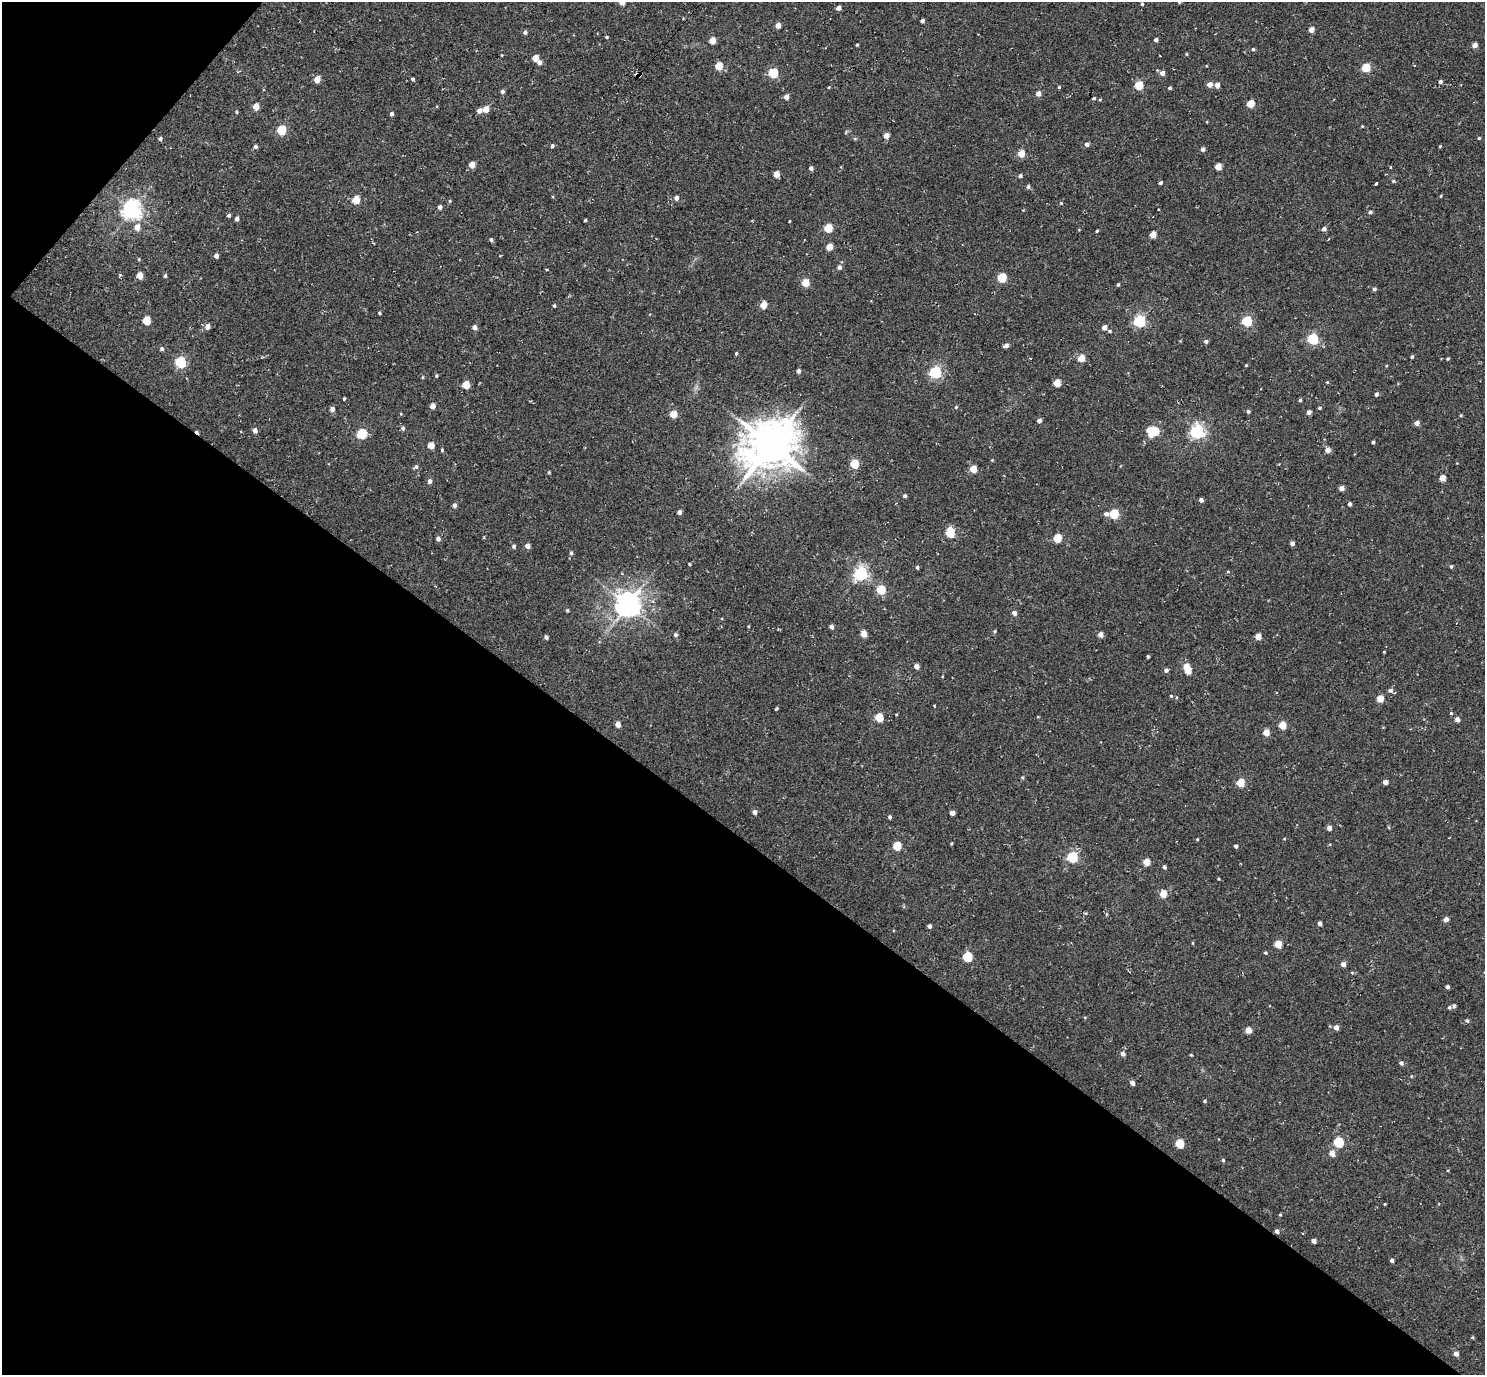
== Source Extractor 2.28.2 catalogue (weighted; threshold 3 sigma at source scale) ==
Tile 9 of 4 x 4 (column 1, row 3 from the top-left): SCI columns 40-1522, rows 1571-2943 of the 5972 x 5985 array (HDU 1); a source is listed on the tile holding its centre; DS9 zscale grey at full resolution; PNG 1487 x 1377 px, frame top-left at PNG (2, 2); no overlay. Shown black and unused: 41% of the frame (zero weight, under 2 of 3 exposures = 3% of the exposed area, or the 3 px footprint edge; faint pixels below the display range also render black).
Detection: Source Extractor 2.28.2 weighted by HDU 2 'WHT'; one run over the whole footprint, this tile lists its part. Background 0.0401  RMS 0.011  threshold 0.0506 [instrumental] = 3 sigma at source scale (4.5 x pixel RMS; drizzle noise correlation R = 1.50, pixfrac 1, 0.05/0.05 arcsec/px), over >= 5 px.
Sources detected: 249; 3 cosmic-ray / hot-pixel residue — not listed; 1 inside a brighter listed object's ellipse — not listed separately; the other 245 listed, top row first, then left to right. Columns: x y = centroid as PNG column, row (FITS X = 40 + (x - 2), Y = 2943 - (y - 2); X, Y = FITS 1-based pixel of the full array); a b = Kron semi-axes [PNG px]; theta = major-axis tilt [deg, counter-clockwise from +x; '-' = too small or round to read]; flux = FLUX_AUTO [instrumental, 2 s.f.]
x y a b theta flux
622 2 4 4 - 13
1179 2 4 3 - 1.4
1142 4 3 3 - 1.5
839 8 4 4 - 5.4
922 21 4 3 - 2.9
778 25 4 4 - 9
1311 30 4 4 - 12
525 32 4 4 - 2.7
607 37 4 3 - 1.5
712 40 5 4 - 17
1156 40 4 3 - 3
857 45 3 3 - 1.5
1475 45 4 4 - 7
1253 49 4 4 - 1.8
1186 54 4 3 - 0.89
502 55 4 2 - 0.77
535 58 5 4 - 14
539 63 5 5 - 4.8
719 66 5 5 - 26
1366 67 5 4 - 42
773 73 5 5 - 62
1162 73 5 4 - 5.2
637 75 5 3 - 26
317 79 5 4 - 13
412 79 3 3 - 2.9
1440 82 4 4 - 3.1
1139 85 5 5 - 42
1210 85 4 4 - 8.3
1217 85 4 4 - 7.8
829 87 4 3 - 0.84
1059 87 3 3 - 1.2
1170 88 4 3 - 2.1
502 91 4 4 - 3
1038 93 4 4 - 7.9
786 97 4 4 - 6.2
1100 100 4 3 - 1
1251 104 5 4 - 25
256 106 5 4 - 14
486 109 5 4 - 16
479 110 5 4 - 5
237 112 4 3 - 1.1
392 114 4 4 - 2.8
1362 126 4 3 - 0.92
281 130 5 5 - 53
886 136 4 4 - 9.8
1479 138 4 4 - 1.1
160 139 4 4 - 2.1
1087 144 4 4 - 4.5
255 146 5 5 - 2.5
552 146 5 4 - 2.1
1440 146 4 3 - 1
1203 149 4 4 - 4.1
1021 154 5 4 - 20
472 165 5 4 - 12
1218 167 5 4 - 18
1390 167 3 3 - 1.9
811 168 4 4 - 3.6
776 174 4 4 - 14
1020 176 4 3 - 2.8
1393 181 4 4 - 1.2
1161 183 4 3 - 2.2
1377 183 4 3 - 7.6
1028 186 5 5 - 2.3
1440 196 4 3 - 0.86
676 198 5 5 - 4.2
356 200 5 5 - 26
1061 203 5 5 - 1.3
440 207 4 4 - 3.8
131 210 7 6 - 560
1370 212 4 4 - 2.5
229 215 5 4 - 2
237 218 4 4 - 3.4
585 220 3 3 - 1.4
789 221 3 2 - 0.79
137 227 6 5 - 11
828 228 5 5 - 38
1324 229 5 5 - 4
1097 231 3 2 - 1.3
1153 234 4 4 - 17
1328 239 3 2 - 1.6
491 240 4 4 - 2.3
829 247 5 4 - 17
216 256 4 4 - 4.6
139 259 5 3 - 0.87
839 267 5 5 - 3.6
140 275 5 4 - 15
165 276 5 4 - 1.7
1002 278 5 5 - 50
805 283 5 5 - 27
1118 285 3 3 - 1.7
1374 289 4 4 - 2.8
554 305 4 3 - 1.6
763 305 5 4 - 17
379 313 4 3 - 1.4
146 321 5 5 - 30
1140 321 5 5 - 150
1247 321 5 5 - 85
207 326 6 5 - 5.5
474 327 5 4 - 5
1104 327 4 4 - 6.6
1110 331 4 4 - 1.5
1313 339 5 5 - 110
1206 341 4 4 - 2.7
1006 345 6 4 33 4
162 349 5 5 - 2.2
736 353 4 3 - 1.5
1412 357 4 3 - 1.7
1081 358 5 4 - 18
1031 359 3 3 - 1.8
1448 359 3 3 - 1.3
180 362 6 5 - 100
1246 365 3 3 - 1.2
1386 366 5 3 - 0.85
798 371 4 4 - 3.6
935 372 5 5 - 150
436 375 4 4 - 1.3
422 377 5 3 - 0.98
1327 382 4 3 - 0.91
1057 383 5 4 - 22
466 385 5 5 - 26
1376 394 4 4 - 3.1
344 399 4 3 - 3.6
1300 400 4 3 - 1.9
433 406 4 4 - 7.2
956 407 4 4 - 1.2
1319 408 4 4 - 1.4
332 409 4 4 - 4.8
1248 411 4 4 - 2.1
1309 412 4 4 - 4.7
673 414 5 5 - 24
1461 415 4 3 - 1.1
1039 420 4 4 - 3.5
1417 423 4 4 - 6.4
403 428 6 5 - 2.4
255 430 5 4 - 4.9
1155 431 5 5 - 27
1197 431 6 6 - 270
362 433 5 5 - 71
1150 435 9 5 -52 9.9
1373 442 3 3 - 1.7
431 445 5 4 - 14
771 445 16 13 37 4300
1328 450 4 4 - 7.7
992 460 4 4 - 0.87
854 464 5 5 - 45
416 467 6 5 - 2.1
973 469 5 4 - 19
549 472 4 3 - 1.1
1442 478 4 4 - 16
429 481 5 4 - 3.8
1342 488 4 4 - 7.5
905 496 4 4 - 2.4
1201 500 4 4 - 4.3
1350 504 4 3 - 2.8
454 505 5 4 - 2.9
679 512 4 4 - 3.8
1106 514 5 5 - 3.6
1114 514 5 5 - 58
950 533 6 5 - 54
438 538 5 4 - 3.9
1057 538 5 5 - 37
1292 543 4 4 - 4.5
514 546 5 5 - 2.2
527 546 4 4 - 6.7
571 553 5 4 - 1.9
689 564 3 3 - 0.97
1451 566 4 4 - 1.7
917 567 4 3 - 2
861 573 6 5 - 240
881 589 5 5 - 45
628 605 8 7 - 1200
567 610 4 4 - 1.2
1014 613 4 4 - 4.5
831 627 4 4 - 3.4
778 629 2 2 - 0.99
994 631 4 4 - 1.4
864 634 5 4 - 12
675 635 5 5 - 2.4
1100 635 4 4 - 7.1
1258 636 4 4 - 14
546 637 4 3 - 3
1384 652 3 2 - 0.81
1148 657 3 3 - 1.4
916 666 4 4 - 6.5
1186 667 5 5 - 16
1166 670 5 4 - 3.1
1188 671 4 4 - 14
1390 690 6 5 - 2.9
1171 696 4 4 - 1.1
1380 699 5 4 - 18
934 706 3 2 - 0.9
776 709 4 3 - 1.2
1451 713 3 3 - 1.9
879 717 5 5 - 37
1457 719 4 4 - 5.6
618 724 5 4 - 8.8
1282 725 5 5 - 22
1266 732 4 4 - 15
1022 778 5 3 - 1.2
1385 782 4 4 - 6.4
1240 783 5 5 - 33
754 812 5 5 - 3.9
952 813 4 4 - 5.8
890 817 4 3 - 2.3
1329 828 4 4 - 5
1197 839 3 3 - 0.89
1284 839 4 3 - 0.76
951 843 4 3 - 1.1
897 846 5 5 - 34
1236 846 4 4 - 2.5
1072 857 5 5 - 100
1147 862 5 4 - 19
1164 867 4 4 - 2.6
1218 879 3 3 - 1.1
1163 894 5 4 - 20
1446 919 4 4 - 6.2
1320 923 4 4 - 4.5
929 926 4 4 - 2.9
1192 943 5 3 - 0.85
1278 944 5 5 - 20
1265 953 4 4 - 1.5
968 957 5 5 - 64
1343 964 4 4 - 6.3
1447 987 4 3 - 2.6
1454 1006 4 4 - 2.2
1449 1007 5 4 - 1.6
1467 1021 5 4 - 2.1
1336 1027 5 4 - 6.3
1248 1030 4 4 - 12
1123 1054 6 5 - 4.1
1191 1055 3 3 - 1
1401 1063 4 4 - 3.1
1411 1076 4 3 - 0.83
1132 1083 4 4 - 5.2
1205 1101 4 3 - 1.4
1339 1142 5 5 - 69
1180 1144 5 5 - 41
1332 1153 5 5 - 9.9
1223 1160 4 4 - 1.5
1385 1204 4 3 - 0.77
1280 1215 5 3 - 0.94
1277 1231 5 4 - 3.4
1314 1241 4 4 - 4.6
1392 1260 4 4 - 3
1456 1354 4 4 - 5.4
Overlapping masked pixels (flux is a lower limit): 2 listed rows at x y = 637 75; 1277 1231
Isophote crosses this tile's border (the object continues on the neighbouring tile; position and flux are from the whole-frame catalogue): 2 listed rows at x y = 622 2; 1179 2